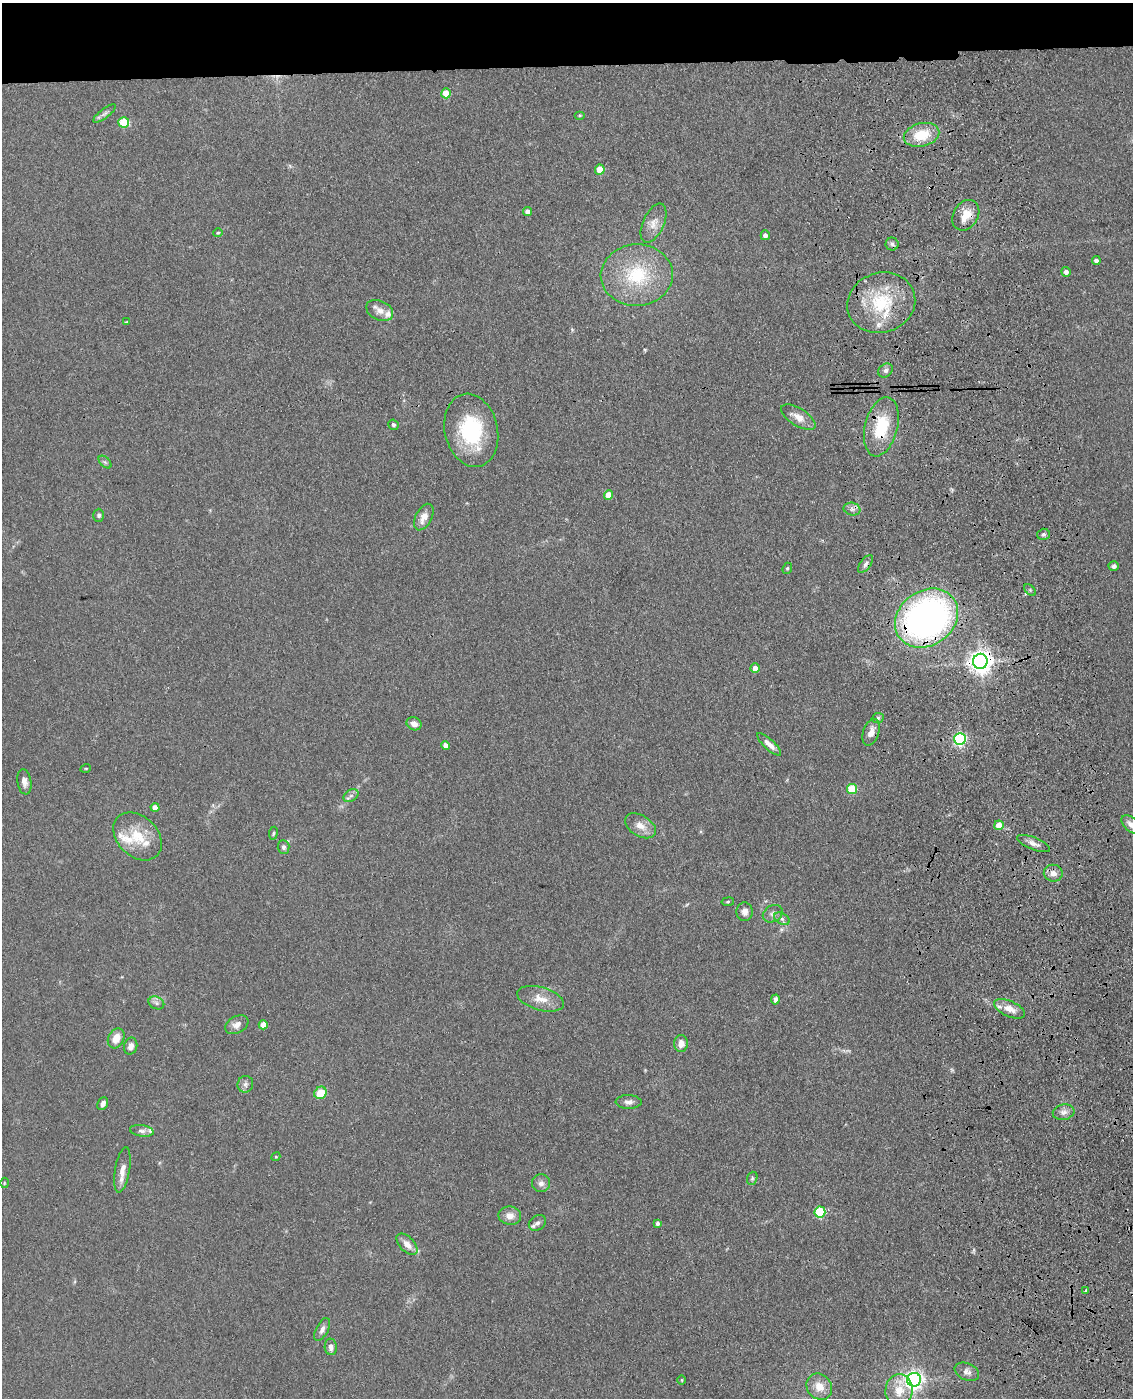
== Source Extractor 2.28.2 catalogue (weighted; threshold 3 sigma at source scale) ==
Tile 2 of 4 x 3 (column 2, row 1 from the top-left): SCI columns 1248-2378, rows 2942-4337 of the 4757 x 4590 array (HDU 1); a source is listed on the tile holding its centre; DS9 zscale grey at full resolution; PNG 1135 x 1400 px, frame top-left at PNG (2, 3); each listed source drawn as its Kron ellipse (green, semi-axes under 4 px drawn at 4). Shown black and unused: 5% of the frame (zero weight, under 3 of 4 exposures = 6% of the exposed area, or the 3 px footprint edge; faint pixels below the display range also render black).
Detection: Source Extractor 2.28.2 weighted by HDU 2 'WHT'; one run over the whole footprint, this tile lists its part. Background 0.0701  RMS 0.006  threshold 0.0271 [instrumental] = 3 sigma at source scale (4.5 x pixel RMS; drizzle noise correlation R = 1.50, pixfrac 1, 0.05/0.05 arcsec/px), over >= 5 px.
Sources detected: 101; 1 too faint to see at this stretch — neither listed nor drawn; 8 inside a brighter listed object's ellipse — not listed separately; the other 92 listed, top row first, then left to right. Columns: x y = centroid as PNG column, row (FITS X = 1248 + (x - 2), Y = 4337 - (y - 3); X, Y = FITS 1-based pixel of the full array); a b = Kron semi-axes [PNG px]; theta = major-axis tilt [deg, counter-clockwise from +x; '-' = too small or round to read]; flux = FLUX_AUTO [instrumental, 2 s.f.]
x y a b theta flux
446 93 5 5 - 13
105 113 14 4 38 1.8
580 115 5 4 - 0.78
124 122 5 5 - 28
922 135 18 11 14 18
600 170 5 5 - 15
528 212 4 4 - 4.2
966 215 16 12 58 9.8
654 223 21 10 66 6
218 233 5 4 - 0.69
765 235 5 4 - 3.1
892 244 6 6 - 1.5
1096 260 4 4 - 2.4
1066 272 5 4 - 2.6
637 275 36 30 3 37
881 303 34 30 19 36
380 310 14 9 -26 4.8
126 322 4 3 - 0.46
886 370 8 6 43 1.8
798 417 19 8 -32 6.3
393 425 5 5 - 1.2
881 427 30 16 76 27
471 430 37 26 -77 44
105 462 8 4 -45 1.3
608 495 5 4 - 7.9
852 509 8 6 -13 2.2
99 515 6 5 - 1.4
424 517 14 8 62 6
1043 534 6 5 - 1.3
865 564 10 5 53 1.8
1114 566 5 5 - 1.6
787 568 6 4 68 0.89
1030 590 7 4 -45 0.89
927 618 34 27 36 230
980 661 7 7 - 500
755 668 4 4 - 4.9
878 718 6 5 - 1.2
414 724 8 6 -28 3.4
871 732 14 7 71 5
960 739 6 5 - 100
769 744 15 5 -43 4
445 745 4 4 - 3.8
86 768 5 3 - 0.5
24 782 13 7 -81 3
852 789 5 5 - 21
351 796 8 5 33 1.9
155 808 4 4 - 5.8
999 825 5 4 - 9.6
1131 825 11 6 -42 3.4
640 826 17 10 -32 6.3
273 833 6 3 81 0.69
138 836 27 20 -44 18
1033 843 17 6 -21 3.6
283 847 7 6 - 1.7
1053 873 9 8 - 3.7
728 902 6 3 9 0.75
745 912 9 8 - 3.4
773 914 10 8 30 2.7
782 919 8 5 -30 1.7
540 999 24 11 -16 8.3
775 999 5 4 - 2.6
156 1003 8 6 -22 2
1009 1009 16 7 -24 5.8
237 1025 12 8 29 3.8
263 1025 4 4 - 6.2
116 1038 10 7 63 7.5
681 1044 8 7 - 4.4
131 1046 8 6 76 3.4
245 1084 8 8 - 2
320 1093 6 5 - 13
629 1102 13 7 -1 2.8
103 1104 7 5 65 2.7
1064 1112 11 7 10 3.1
142 1131 12 5 -8 2.3
276 1157 5 4 - 0.65
122 1170 23 7 80 6.1
752 1178 7 5 71 1
4 1183 5 3 - 0.55
541 1183 9 9 - 2.7
820 1212 5 5 - 39
510 1216 11 9 -9 4.8
537 1223 9 7 34 2.4
657 1223 4 4 - 1.4
407 1244 13 7 -46 4.6
1085 1291 4 3 - 0.59
322 1329 12 6 63 2.8
331 1347 8 6 -84 2.6
967 1372 13 8 -25 3.4
682 1380 5 3 - 0.47
914 1380 7 7 - 270
819 1387 14 12 -51 7.4
899 1391 16 13 84 9.6
Overlapping masked pixels (flux is a lower limit): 4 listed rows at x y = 966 215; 881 427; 927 618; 980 661
Isophote crosses this tile's border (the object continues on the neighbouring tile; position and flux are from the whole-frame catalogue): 1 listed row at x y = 1131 825